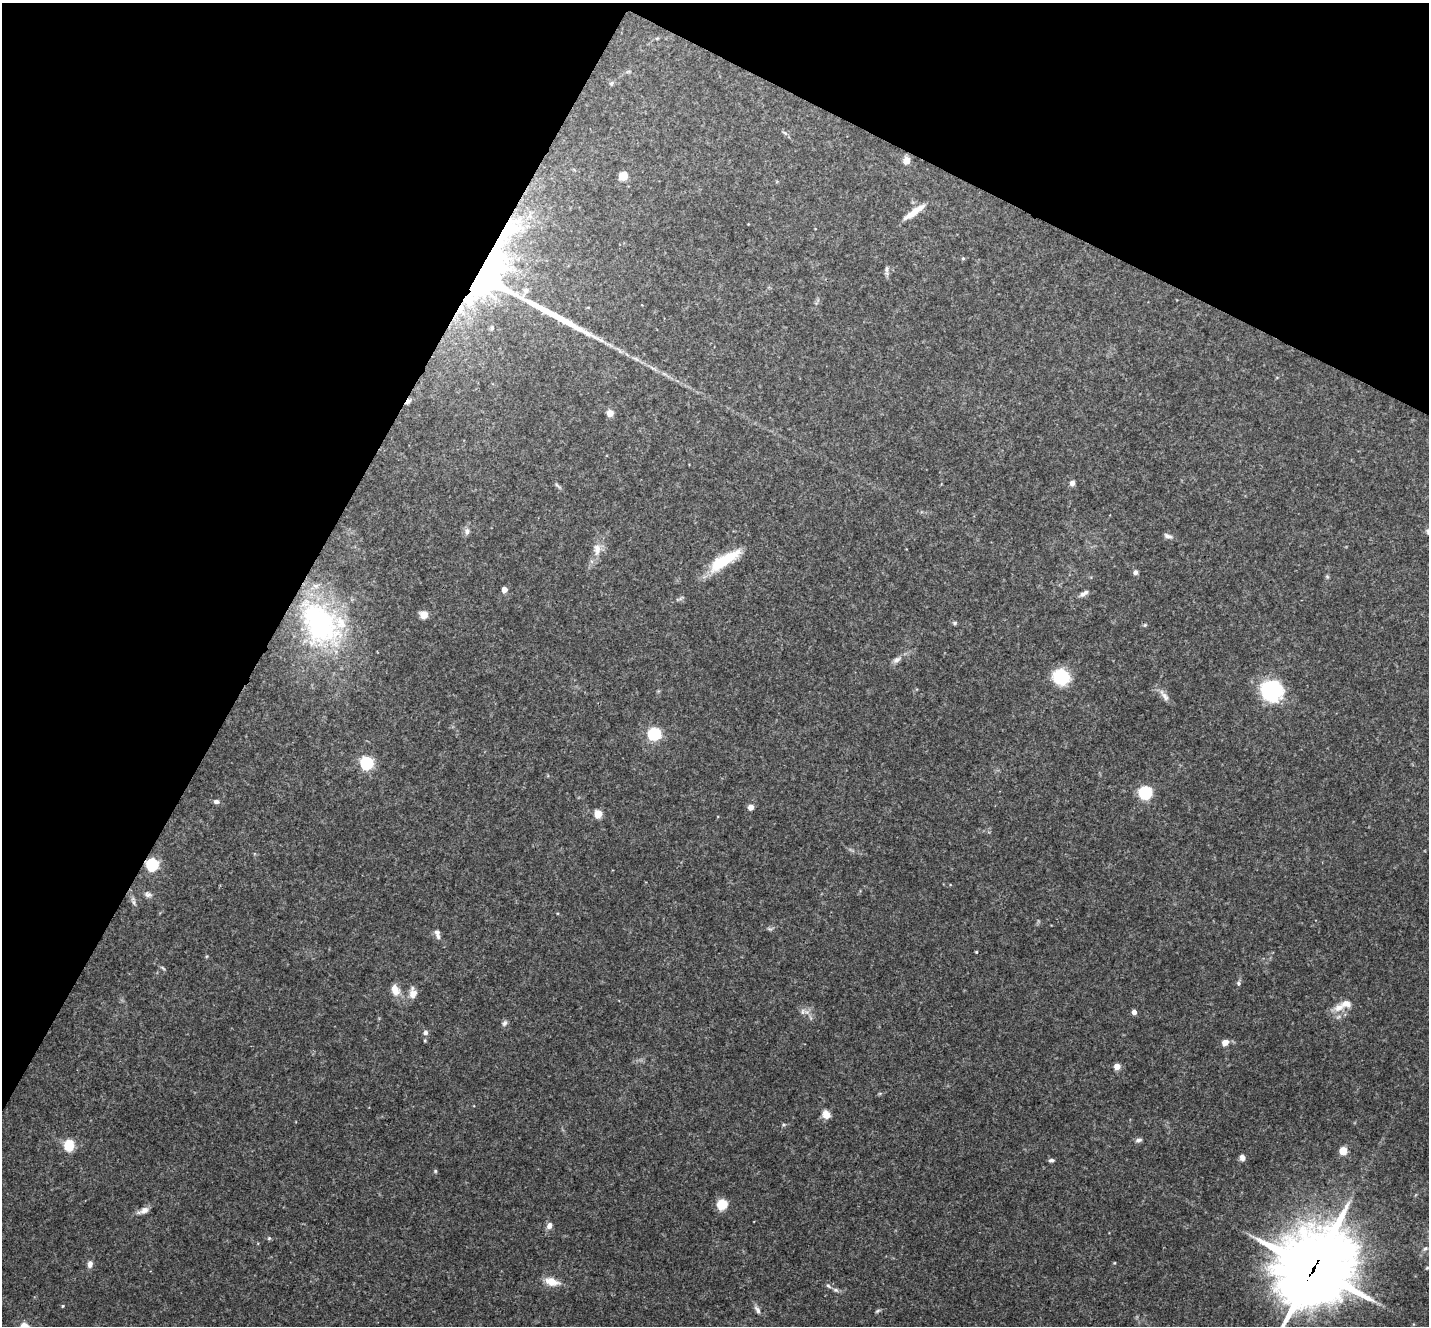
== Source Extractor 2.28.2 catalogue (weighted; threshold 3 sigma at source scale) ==
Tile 2 of 4 x 4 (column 2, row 1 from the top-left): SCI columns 1434-2860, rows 4257-5580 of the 5718 x 5728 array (HDU 1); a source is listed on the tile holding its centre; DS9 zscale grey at full resolution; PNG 1431 x 1328 px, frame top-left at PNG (2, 3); no overlay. Shown black and unused: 27% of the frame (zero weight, under 3 of 4 exposures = <1% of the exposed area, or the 3 px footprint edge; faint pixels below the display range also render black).
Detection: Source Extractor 2.28.2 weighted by HDU 2 'WHT'; one run over the whole footprint, this tile lists its part. Background 0.113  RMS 0.007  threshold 0.0314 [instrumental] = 3 sigma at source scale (4.5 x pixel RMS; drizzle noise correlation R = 1.50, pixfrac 1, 0.05/0.05 arcsec/px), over >= 5 px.
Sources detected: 79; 1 inside a brighter object's white glare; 1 long thin detection or spike segment (spike, bleed or trail) — not listed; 5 inside a brighter listed object's ellipse — not listed separately; the other 72 listed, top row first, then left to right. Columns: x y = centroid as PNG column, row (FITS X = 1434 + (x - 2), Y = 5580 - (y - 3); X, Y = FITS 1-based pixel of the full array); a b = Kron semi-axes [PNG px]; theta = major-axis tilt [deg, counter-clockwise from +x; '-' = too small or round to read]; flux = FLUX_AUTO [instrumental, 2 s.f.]
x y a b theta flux
611 83 7 5 23 1.4
785 133 7 4 -44 1.5
906 160 7 6 - 7
623 176 7 7 - 10
917 210 33 7 33 9.5
963 258 5 4 - 0.89
887 269 9 4 -90 1.8
487 276 55 35 62 210
526 290 8 7 - 2.4
492 328 5 4 - 0.93
408 401 8 5 50 2.8
610 413 6 5 - 7.1
1072 483 6 5 - 3.1
557 485 11 4 -46 1.5
467 531 9 7 -74 2.6
1168 536 10 5 -21 2.6
597 549 18 10 -88 7.2
724 560 39 11 32 30
1135 572 6 5 - 2.2
1327 576 6 4 -20 0.86
504 590 5 4 - 8.2
1082 594 8 7 - 2.4
424 615 6 6 - 11
955 623 6 4 21 1.1
321 624 61 45 -76 130
1145 625 5 4 - 0.92
897 660 11 7 31 3
1061 677 8 8 - 82
1271 690 12 11 - 160
1164 695 21 7 -53 4.3
654 734 7 7 - 61
366 763 6 6 - 120
1145 793 7 7 - 75
216 802 8 6 -4 2
751 807 6 6 - 4.3
598 814 6 6 - 12
152 864 6 5 - 120
148 894 10 7 -16 2.6
134 902 9 4 -82 1.8
438 936 10 6 -63 2.5
976 952 4 3 - 0.63
163 968 10 3 -40 1
1238 983 7 5 -88 1.4
395 990 14 9 -68 7.6
413 994 13 10 73 5.5
1339 1008 16 10 24 8.4
802 1012 9 7 88 2.6
1134 1012 4 4 - 4.4
504 1023 9 6 65 1.9
425 1032 7 6 - 2.3
1225 1042 7 6 - 6.2
1117 1066 4 4 - 10
826 1114 10 8 -56 6.1
1139 1140 8 5 15 2.1
69 1145 8 7 - 23
1343 1151 5 5 - 12
1242 1158 6 5 - 4
1051 1160 6 4 11 1.5
435 1171 5 4 - 0.87
722 1204 6 6 - 28
144 1211 15 7 25 4.5
549 1226 9 7 66 3.2
269 1238 5 5 - 1
1425 1248 8 5 47 1.9
90 1264 9 6 83 3.4
1314 1269 30 25 53 5200
552 1281 17 9 -15 9.8
828 1286 8 4 -33 1.4
836 1290 8 5 -16 1.8
63 1306 4 3 - 0.73
757 1310 12 6 -56 2.7
877 1311 7 4 31 1.1
Overlapping masked pixels (flux is a lower limit): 4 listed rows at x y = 487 276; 408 401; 152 864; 1314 1269
Isophote crosses this tile's border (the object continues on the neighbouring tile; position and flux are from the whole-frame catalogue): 1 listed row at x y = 1314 1269